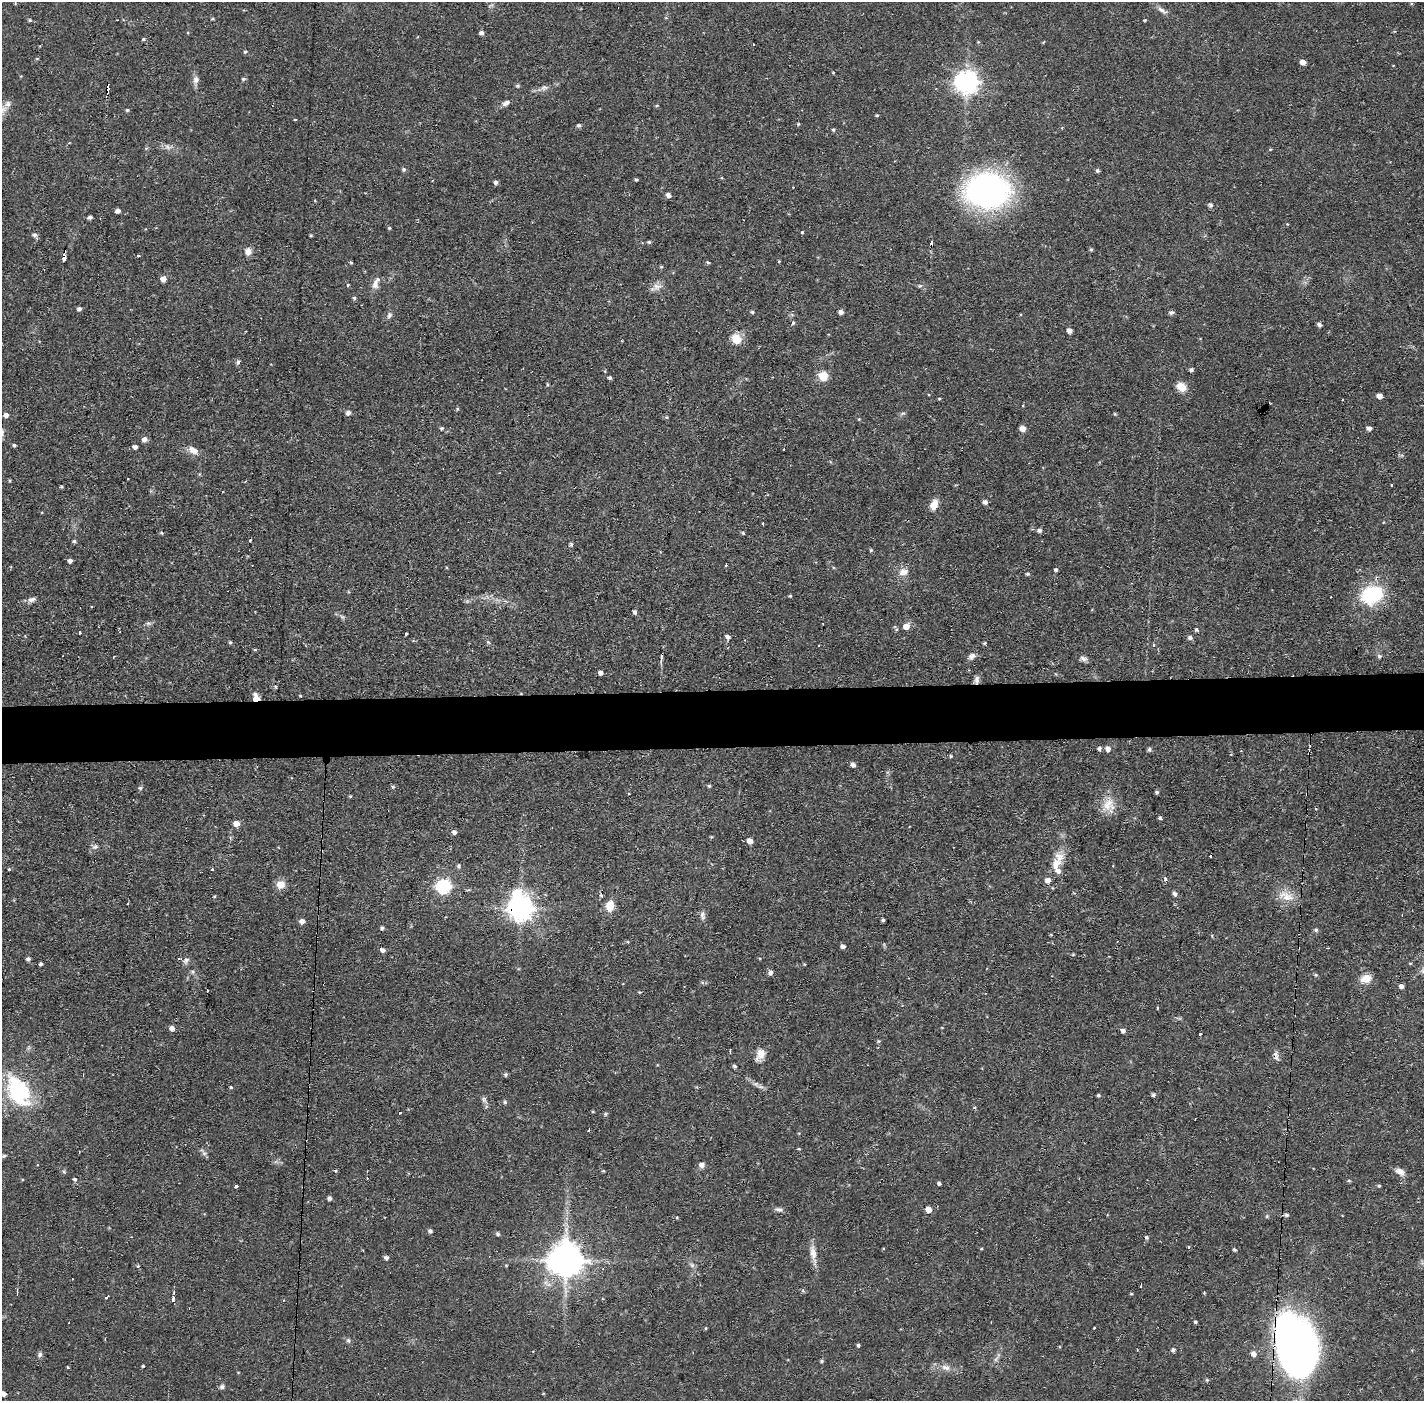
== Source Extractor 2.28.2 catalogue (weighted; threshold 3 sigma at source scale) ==
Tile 5 of 3 x 3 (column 2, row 2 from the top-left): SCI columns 1424-2845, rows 1451-2849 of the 4268 x 4301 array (HDU 1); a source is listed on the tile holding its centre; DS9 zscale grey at full resolution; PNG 1426 x 1403 px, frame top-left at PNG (2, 2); no overlay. Shown black and unused: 4% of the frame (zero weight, under 2 of 3 exposures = <1% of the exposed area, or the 3 px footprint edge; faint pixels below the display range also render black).
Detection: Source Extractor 2.28.2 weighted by HDU 2 'WHT'; one run over the whole footprint, this tile lists its part. Background 0.0561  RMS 0.0059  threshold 0.0263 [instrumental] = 3 sigma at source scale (4.5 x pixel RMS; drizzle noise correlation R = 1.50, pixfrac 1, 0.05/0.05 arcsec/px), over >= 5 px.
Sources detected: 250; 2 too faint to see at this stretch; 1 inside a brighter object's white glare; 21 cosmic-ray / hot-pixel residue — not listed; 2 inside a brighter listed object's ellipse — not listed separately; the other 224 listed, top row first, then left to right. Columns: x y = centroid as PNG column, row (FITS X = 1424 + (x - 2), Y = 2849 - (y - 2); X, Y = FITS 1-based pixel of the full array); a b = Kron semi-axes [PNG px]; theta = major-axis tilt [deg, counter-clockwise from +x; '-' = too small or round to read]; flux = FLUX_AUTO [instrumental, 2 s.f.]
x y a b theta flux
1162 10 17 5 -35 2.7
30 20 5 4 - 0.66
1145 20 4 3 - 0.48
481 33 5 4 - 1.8
143 39 4 3 - 0.96
978 42 4 4 - 0.5
245 51 5 4 - 0.78
1303 62 5 4 - 3.4
833 72 5 3 - 0.47
243 79 5 4 - 0.86
196 80 10 8 68 2.5
967 82 9 9 - 300
518 86 6 4 19 0.83
107 88 7 3 85 4.6
544 88 10 6 16 2.1
506 103 10 6 30 2.3
127 110 4 4 - 0.72
877 115 4 4 - 0.6
295 120 4 3 - 0.4
579 125 6 4 -1 0.95
833 130 5 4 - 0.83
404 169 5 5 - 1.1
1097 171 5 5 - 1
432 180 3 2 - 0.44
636 180 4 3 - 0.77
496 182 5 5 - 1.4
987 191 36 27 6 220
668 195 5 5 - 2.1
1210 205 6 5 - 1.4
117 211 5 4 - 2.2
90 217 5 4 - 1.6
389 228 4 4 - 0.66
802 232 3 3 - 1.1
35 235 6 5 - 1.7
649 242 5 4 - 0.81
1091 249 5 4 - 0.72
248 251 9 7 79 3.3
64 258 4 3 - 4.3
779 261 4 3 - 0.49
351 262 5 3 - 0.56
708 262 5 3 - 0.69
661 267 5 3 - 0.59
163 279 5 5 - 3.9
375 284 13 7 77 3.6
348 285 3 3 - 0.83
657 286 13 8 -4 3.6
920 286 6 4 29 0.84
354 298 5 4 - 0.96
79 309 6 4 11 1.2
752 312 4 4 - 0.85
841 312 5 4 - 2.3
1171 312 6 5 - 1.4
389 315 8 6 64 1.6
793 323 5 4 - 0.84
1319 324 5 4 - 1.5
1069 331 5 5 - 2.2
736 339 13 10 -46 7.5
238 362 6 5 - 1.1
1191 370 5 4 - 1.1
823 376 10 10 - 7.6
610 377 4 4 - 1
1181 387 10 8 -33 7.3
1379 396 5 5 - 3
939 399 4 3 - 0.57
1023 405 3 3 - 0.55
348 413 5 5 - 2.4
6 415 6 5 - 2
442 428 5 5 - 0.77
1369 428 5 4 - 2.4
1023 429 6 6 - 3
144 439 5 5 - 3
14 445 4 4 - 0.86
135 447 5 4 - 2
784 449 2 2 - 0.48
193 450 14 8 -37 4.1
1391 485 3 2 - 0.44
61 487 5 3 - 0.56
985 502 5 4 - 2.1
934 505 12 7 70 5.8
763 523 3 3 - 1.3
1039 530 6 5 - 1.7
161 533 5 4 - 0.71
743 533 5 4 - 0.67
74 541 4 4 - 0.93
571 544 5 4 - 0.99
871 550 4 4 - 0.62
70 561 5 4 - 1.7
1056 570 4 4 - 0.93
903 572 13 9 17 4.3
1028 574 4 3 - 0.81
1372 594 25 19 17 35
790 596 4 4 - 0.58
32 599 11 6 9 2.3
635 612 5 4 - 1.3
148 623 6 6 - 1.2
906 626 7 6 - 4.4
1196 629 4 4 - 0.96
80 632 3 3 - 1.9
406 634 3 3 - 1.8
727 637 6 5 - 1.6
1190 638 6 5 - 1.5
230 642 4 3 - 0.83
488 642 6 4 -45 0.88
984 643 4 4 - 0.7
819 645 3 2 - 0.39
1154 645 3 3 - 1.6
255 649 5 3 - 0.6
971 656 10 6 33 2.2
1379 656 7 4 -45 1
1083 658 11 6 -28 2
600 673 4 4 - 1.9
977 680 11 6 85 2.3
255 694 8 8 - 3
256 699 6 4 10 5.3
1099 748 6 5 - 1.2
1108 749 6 6 - 2.5
1149 749 6 5 - 0.92
951 756 5 4 - 0.67
853 765 5 4 - 2
709 786 4 4 - 0.74
393 787 5 4 - 0.77
140 788 5 5 - 0.94
1157 792 4 4 - 0.99
1306 794 4 2 - 0.7
350 796 5 4 - 0.52
1108 805 18 18 - 9.3
1160 818 4 4 - 0.93
236 824 6 5 - 4.7
454 832 5 4 - 1.7
750 841 6 6 - 2.9
96 846 7 4 0 1.2
1211 856 3 2 - 0.84
1057 861 29 11 63 9.9
459 866 6 5 - 0.94
9 870 3 3 - 1.5
212 870 3 3 - 0.89
1165 879 3 3 - 4.6
280 885 10 8 6 5.6
444 886 7 6 - 94
1174 894 6 5 - 1.5
602 895 3 3 - 2.2
215 896 5 3 - 0.52
1286 896 23 11 -27 8
610 906 11 8 85 7.7
520 908 9 8 - 450
702 915 12 6 -82 2.1
883 920 4 4 - 0.95
302 921 5 5 - 2.6
382 928 4 4 - 1.2
1316 930 6 5 - 1
843 946 5 5 - 1.6
383 950 5 4 - 2.1
1073 954 5 3 - 0.49
28 959 4 4 - 1.5
179 959 4 2 - 0.69
186 960 8 6 37 1.9
1410 963 5 3 - 0.49
41 964 4 3 - 1.2
770 972 6 5 - 1.8
1316 975 5 4 - 0.71
1366 978 13 9 13 5.9
1401 986 5 4 - 2.2
207 991 4 2 - 1.5
1158 1008 3 3 - 1.1
172 1028 5 5 - 2.5
1123 1031 5 4 - 1.7
1200 1034 3 3 - 1.9
879 1041 5 5 - 0.67
761 1053 16 11 78 5.3
1276 1056 13 5 -74 2.2
735 1066 5 4 - 1.1
506 1074 5 5 - 1.1
231 1087 4 3 - 0.75
18 1091 41 25 -60 50
1098 1095 4 3 - 0.8
1153 1095 5 5 - 1
484 1100 10 5 -64 1.6
505 1102 5 4 - 0.91
399 1112 3 3 - 1.4
605 1114 5 5 - 0.76
799 1149 4 3 - 0.53
204 1153 6 6 - 1.4
4 1156 6 4 21 0.92
702 1165 7 6 - 2.6
336 1171 4 3 - 0.57
603 1171 5 3 - 0.52
1400 1172 12 7 -26 3.7
75 1179 5 4 - 1
1349 1181 5 3 - 0.62
939 1183 4 4 - 1.1
236 1186 4 3 - 1
1379 1186 4 4 - 0.82
329 1198 4 4 - 1.7
779 1209 11 6 -10 1.8
928 1209 5 5 - 5
1287 1215 6 4 -14 1
430 1231 5 5 - 1.3
498 1234 5 5 - 1.1
1147 1238 4 4 - 1.1
1188 1247 4 3 - 0.64
1234 1250 5 3 - 0.88
813 1253 18 9 -81 5.2
386 1258 4 4 - 1.8
566 1260 10 10 - 1200
692 1265 8 5 -45 1.4
1141 1286 3 2 - 1.8
1131 1294 4 3 - 0.53
106 1298 4 3 - 0.8
173 1300 5 4 - 1.1
1195 1322 4 4 - 0.68
706 1328 5 3 - 0.53
1094 1328 3 3 - 0.91
348 1341 7 5 -68 1.2
1295 1344 54 32 -72 340
858 1345 4 4 - 0.89
1173 1350 5 4 - 1.2
1253 1354 6 6 - 2.6
40 1355 8 6 74 1.5
822 1361 5 4 - 0.77
143 1366 3 3 - 0.54
946 1367 14 7 -16 3.9
1207 1380 5 4 - 0.78
222 1387 7 6 - 1.5
3 1394 5 5 - 2.6
Overlapping masked pixels (flux is a lower limit): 8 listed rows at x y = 107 88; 64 258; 977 680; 256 699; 1306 794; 520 908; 1276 1056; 1295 1344
Isophote crosses this tile's border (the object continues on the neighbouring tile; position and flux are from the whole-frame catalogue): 1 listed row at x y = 3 1394